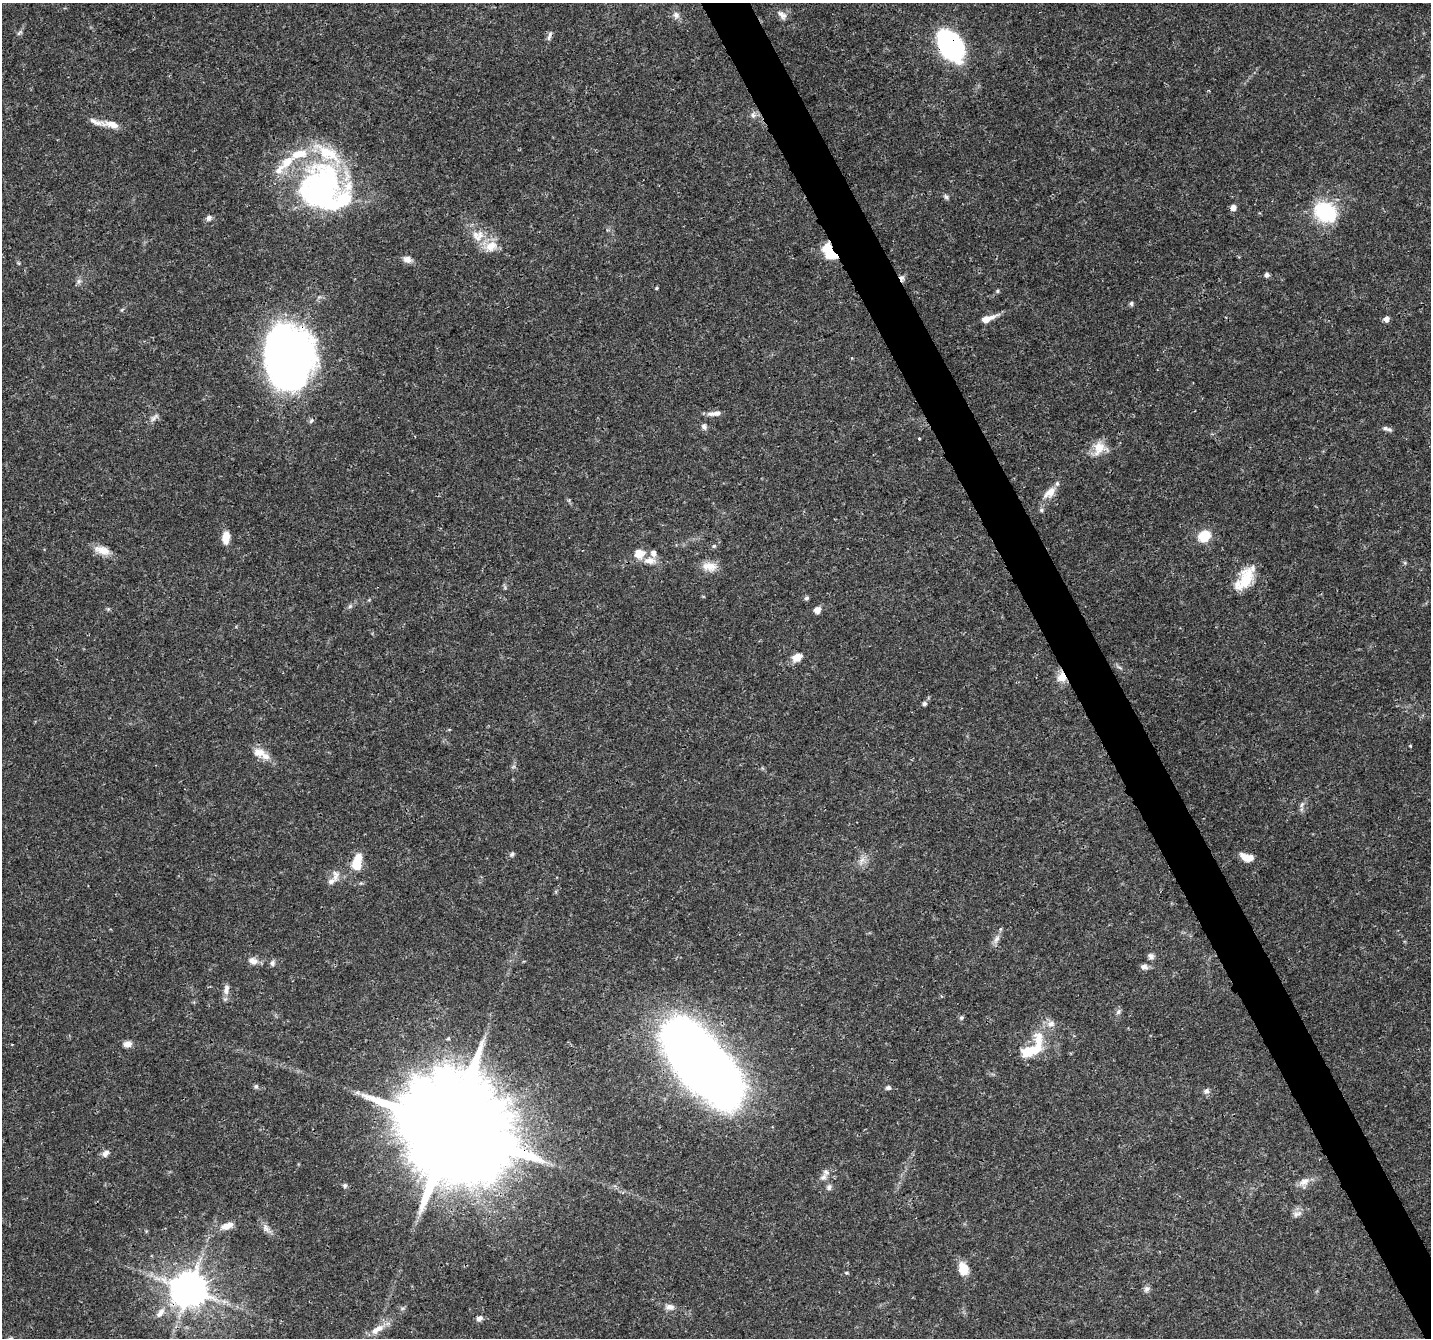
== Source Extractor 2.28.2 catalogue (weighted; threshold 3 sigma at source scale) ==
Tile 6 of 4 x 4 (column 2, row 2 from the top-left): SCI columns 1435-2863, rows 2772-4107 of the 5728 x 5603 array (HDU 1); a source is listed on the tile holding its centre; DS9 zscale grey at full resolution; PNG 1433 x 1340 px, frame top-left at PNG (2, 3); no overlay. Shown black and unused: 3% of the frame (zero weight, under 3 of 4 exposures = <1% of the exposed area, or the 3 px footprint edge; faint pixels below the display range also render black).
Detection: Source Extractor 2.28.2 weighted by HDU 2 'WHT'; one run over the whole footprint, this tile lists its part. Background 0.0255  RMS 0.0019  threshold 0.00867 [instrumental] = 3 sigma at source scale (4.5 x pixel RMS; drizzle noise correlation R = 1.50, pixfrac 1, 0.0396/0.0396 arcsec/px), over >= 5 px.
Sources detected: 106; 4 inside a brighter object's white glare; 1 cosmic-ray / hot-pixel residue — not listed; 11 inside a brighter listed object's ellipse — not listed separately; the other 90 listed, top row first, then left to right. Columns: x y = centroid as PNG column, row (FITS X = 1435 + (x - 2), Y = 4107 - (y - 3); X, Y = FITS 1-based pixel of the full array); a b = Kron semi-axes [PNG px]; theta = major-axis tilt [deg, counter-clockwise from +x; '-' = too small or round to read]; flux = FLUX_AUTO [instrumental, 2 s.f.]
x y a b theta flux
676 15 9 8 - 0.91
782 15 16 9 -46 1.2
19 33 10 4 45 0.44
549 36 14 5 73 0.69
950 45 30 20 -55 34
753 115 9 7 80 0.78
111 124 24 9 -10 2.2
287 162 23 12 42 4.2
323 186 49 39 54 52
946 197 7 6 - 0.5
1233 208 5 5 - 1.4
1325 212 29 23 -32 12
209 218 8 7 - 0.7
478 236 19 16 6 3.6
828 250 16 9 -70 5.5
407 259 11 8 -19 1.1
1267 275 5 4 - 0.73
902 278 9 6 -90 0.68
79 281 7 6 - 0.53
656 288 4 3 - 0.23
997 291 5 4 - 0.26
1131 304 6 5 - 0.37
987 319 18 6 20 2.3
1386 319 5 5 - 1.3
290 357 57 47 -85 110
715 413 18 6 5 1.2
154 418 15 6 45 0.83
311 421 7 5 70 0.45
704 426 9 6 -67 0.64
1387 429 13 5 -16 0.64
919 439 3 3 - 0.33
1099 448 20 15 66 3.1
1050 492 20 10 43 2.4
1041 510 6 5 - 0.36
1204 536 12 10 33 4.6
226 538 13 8 85 2.3
714 546 6 5 - 0.33
102 550 21 10 -18 2.3
639 554 11 11 - 2.5
650 561 17 9 -4 1.9
710 566 20 12 -6 2.4
1245 579 32 15 55 6.2
806 598 6 5 - 0.42
350 606 7 5 45 0.42
817 610 8 7 - 1.2
797 657 13 9 27 1.8
1120 667 9 3 -21 0.34
1062 677 11 9 81 2.6
924 704 5 5 - 0.46
1410 746 4 3 - 0.17
259 752 18 12 -18 2.3
513 767 6 4 19 0.3
1302 804 9 5 63 0.55
512 854 7 5 73 0.39
1245 857 13 9 -35 1.7
862 860 10 6 62 1
356 865 11 9 -75 3.6
335 875 16 9 87 1.4
996 939 13 6 60 1.1
1151 956 9 7 -34 0.69
253 961 12 10 -27 1.3
272 963 7 6 - 0.64
1144 967 10 6 -14 0.79
226 989 17 7 82 1.2
1118 1012 9 6 60 0.54
961 1018 6 5 - 0.33
1051 1024 10 9 - 1.2
128 1044 10 7 8 1.2
1031 1050 35 15 25 6.5
699 1062 81 36 -48 290
256 1086 7 6 - 0.41
888 1088 6 5 - 0.47
1206 1091 9 7 73 0.62
451 1128 33 25 18 7100
105 1153 11 7 49 0.85
823 1177 11 8 50 1.1
1304 1182 17 10 27 1.6
345 1185 6 5 - 0.39
829 1187 8 6 62 0.61
1297 1214 14 7 26 1
227 1226 18 8 18 1.8
266 1228 13 7 -50 1.1
963 1269 13 10 -74 3.3
846 1273 5 3 - 0.21
189 1289 10 10 - 550
1147 1289 9 7 66 0.67
670 1307 11 7 -11 1.1
160 1313 16 8 51 1.6
479 1318 7 6 - 0.88
377 1329 24 9 33 2.5
Overlapping masked pixels (flux is a lower limit): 8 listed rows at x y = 950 45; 828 250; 902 278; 290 357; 1062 677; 699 1062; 451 1128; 189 1289